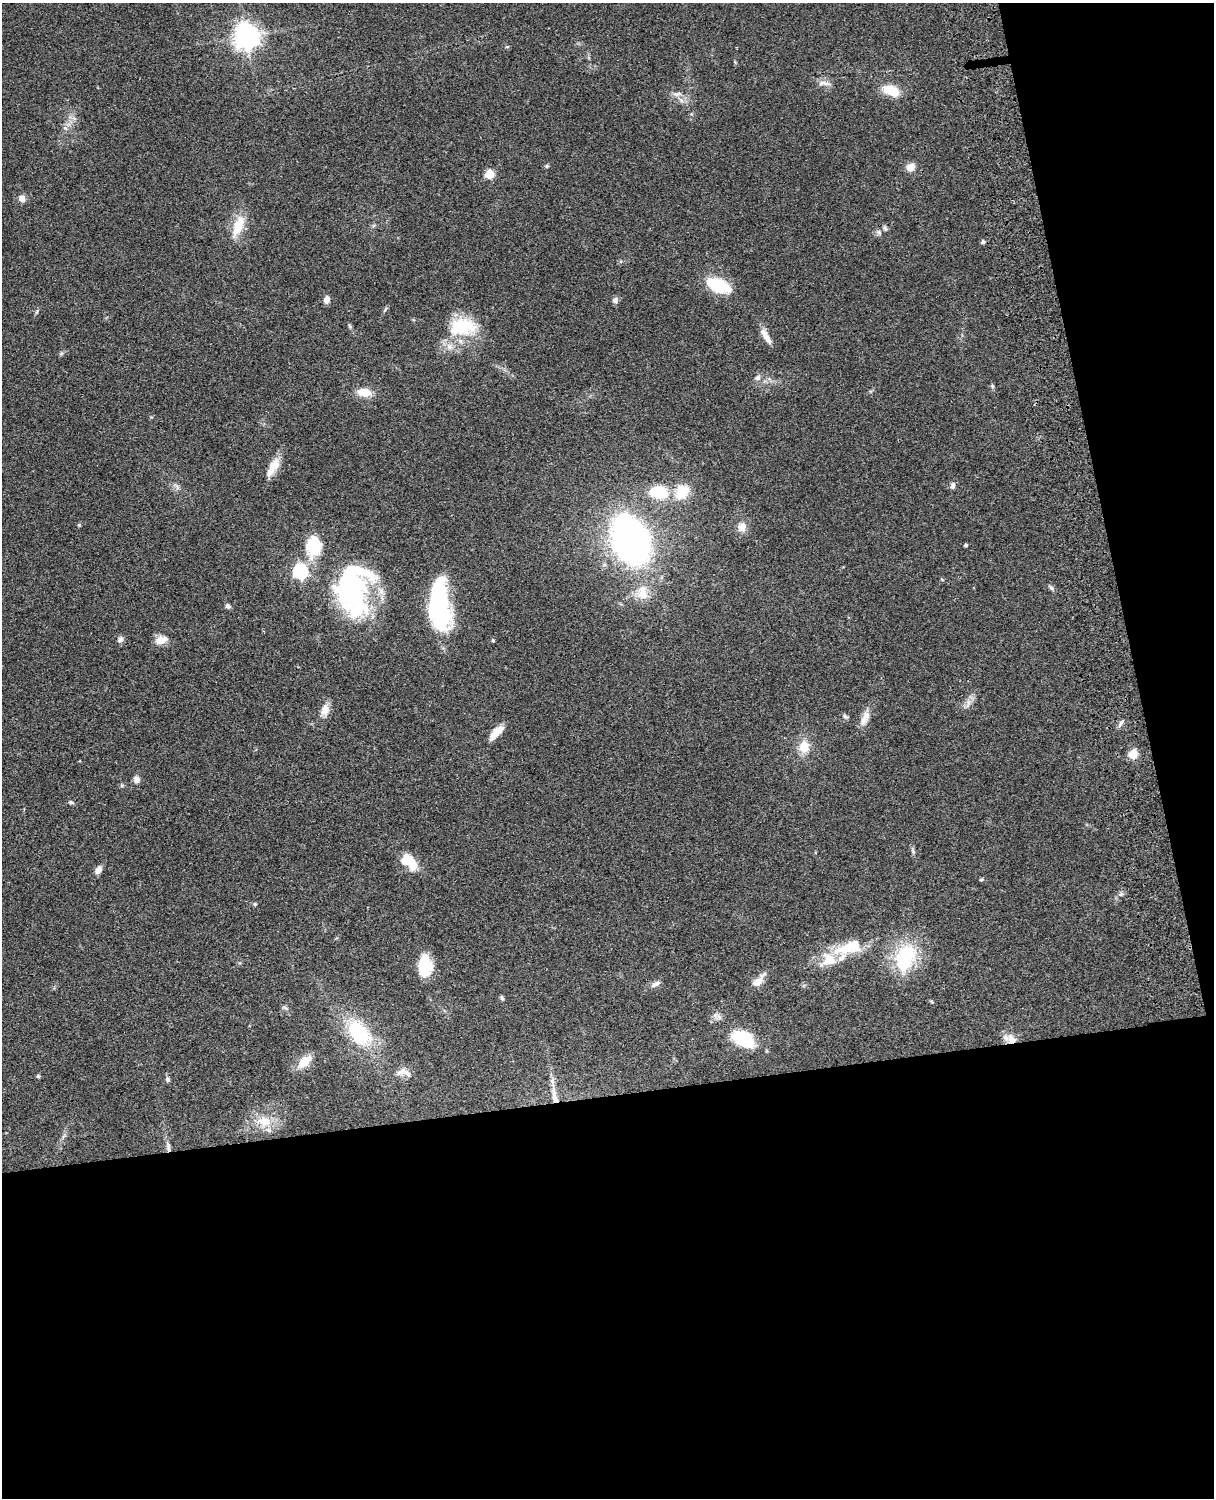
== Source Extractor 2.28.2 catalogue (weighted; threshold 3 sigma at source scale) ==
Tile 12 of 4 x 3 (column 4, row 3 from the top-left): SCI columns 3759-4970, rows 277-1772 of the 5089 x 4927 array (HDU 1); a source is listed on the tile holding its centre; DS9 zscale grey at full resolution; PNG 1216 x 1500 px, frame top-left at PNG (2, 3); no overlay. Shown black and unused: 33% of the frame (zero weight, under 3 of 4 exposures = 6% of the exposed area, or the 3 px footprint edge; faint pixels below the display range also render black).
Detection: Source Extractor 2.28.2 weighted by HDU 2 'WHT'; one run over the whole footprint, this tile lists its part. Background 0.0759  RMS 0.0057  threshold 0.0257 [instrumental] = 3 sigma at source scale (4.5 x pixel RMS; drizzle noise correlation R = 1.50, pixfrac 1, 0.05/0.05 arcsec/px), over >= 5 px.
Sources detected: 86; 7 inside a brighter object's white glare — not listed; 4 inside a brighter listed object's ellipse — not listed separately; the other 75 listed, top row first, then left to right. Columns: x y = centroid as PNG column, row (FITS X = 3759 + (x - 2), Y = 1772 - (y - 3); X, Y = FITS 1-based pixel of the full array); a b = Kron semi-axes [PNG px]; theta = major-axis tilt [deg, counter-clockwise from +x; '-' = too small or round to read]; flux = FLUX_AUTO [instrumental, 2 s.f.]
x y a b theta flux
246 36 8 8 - 600
824 83 18 6 -3 2.9
891 91 19 10 -24 13
677 94 12 6 6 2.4
547 166 5 5 - 0.77
910 167 8 7 - 5.9
490 174 5 5 - 24
22 198 9 9 - 2.8
238 226 26 11 69 14
885 228 8 5 -63 1.1
879 232 8 6 -44 1.5
983 242 6 5 - 1
719 285 26 13 -21 24
326 300 8 6 74 3.2
615 300 8 7 - 1.9
385 309 8 3 46 0.79
350 326 6 4 -70 0.81
463 326 35 22 -14 26
766 336 23 7 -58 5
450 346 9 9 - 3.7
757 378 8 7 - 1.9
992 386 6 5 - 0.92
364 392 16 9 -9 8.3
274 466 22 12 62 8.1
953 485 9 6 81 1.9
177 487 8 4 -54 1.3
682 492 21 16 46 14
659 493 19 12 -9 25
79 525 4 4 - 0.59
742 527 14 11 71 4.6
630 540 31 21 -65 310
966 545 3 3 - 0.98
300 571 7 7 - 120
1051 588 9 5 -45 1.3
345 591 69 28 -62 84
642 592 23 15 -87 11
228 606 6 5 - 1.7
440 609 41 26 -71 50
120 639 9 7 72 1.8
161 640 16 10 18 5.5
493 640 4 4 - 0.92
968 703 9 4 90 2
325 710 16 10 70 5.4
845 716 9 5 -27 1.3
865 718 23 9 64 5.6
1121 723 9 5 60 1.5
496 732 20 8 46 6.7
804 746 14 12 88 9.7
1133 754 5 5 - 23
136 779 9 7 -60 2.5
71 802 8 5 -14 1.1
913 851 7 5 -70 1.1
409 860 27 10 -58 12
99 870 9 6 57 3.6
981 879 5 4 - 0.67
1121 894 6 5 - 1.1
255 904 6 5 - 0.86
846 948 40 15 10 21
905 958 42 26 68 36
425 966 16 11 89 32
758 981 18 7 46 6.8
656 984 14 6 29 2.6
502 998 6 4 -61 1
931 1001 6 3 -20 0.65
286 1008 10 4 -34 1.2
359 1033 30 20 -52 40
743 1037 24 14 -9 23
1012 1039 13 10 -47 6.3
304 1062 22 11 41 7.7
403 1072 20 9 -9 4.5
38 1076 5 5 - 0.83
167 1079 7 6 - 1.3
555 1096 27 7 -78 7.4
264 1121 21 14 -3 12
168 1146 12 5 -85 2.3
Overlapping masked pixels (flux is a lower limit): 2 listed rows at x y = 1012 1039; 555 1096
Unlisted compact peaks at least as high as the median listed source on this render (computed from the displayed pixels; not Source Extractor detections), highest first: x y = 37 311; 65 128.